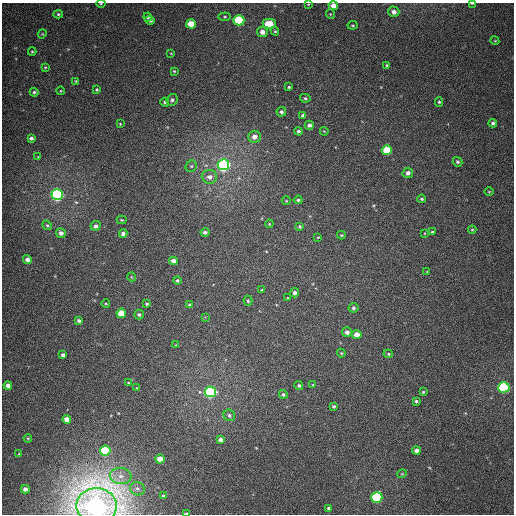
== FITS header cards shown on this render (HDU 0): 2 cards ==
NAXIS1  =                  512
NAXIS2  =                  512

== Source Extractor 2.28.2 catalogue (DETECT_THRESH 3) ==
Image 512 x 512 px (HDU 0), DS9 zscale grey, 1 PNG px = 1 image px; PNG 516 x 516 px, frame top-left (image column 1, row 512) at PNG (2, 3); each listed source drawn as its Kron ellipse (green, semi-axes under 4 px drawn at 4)
Background 363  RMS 8.6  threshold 25.8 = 3 sigma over >= 5 px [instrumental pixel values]
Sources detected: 117; all 117 listed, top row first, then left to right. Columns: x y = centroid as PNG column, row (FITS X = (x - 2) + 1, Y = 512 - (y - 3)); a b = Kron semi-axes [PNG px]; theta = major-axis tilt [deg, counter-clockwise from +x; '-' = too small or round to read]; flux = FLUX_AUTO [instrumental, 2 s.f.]
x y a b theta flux
472 3 4 2 - 710
101 4 5 3 - 510
308 4 3 2 - 420
333 6 4 4 - 5500
394 12 5 5 - 3100
58 14 5 4 - 830
330 14 5 3 - 480
148 17 4 4 - 1100
224 17 6 4 6 730
150 20 5 4 - 1400
239 20 5 5 - 46000
191 24 5 4 - 12000
269 24 6 5 - 13000
353 25 5 3 - 630
275 31 4 3 - 660
262 32 5 5 - 3600
42 34 4 3 - 490
495 41 4 3 - 460
32 51 4 4 - 560
171 53 4 2 - 370
387 65 4 3 - 750
45 67 4 3 - 590
174 71 3 3 - 540
76 81 3 3 - 530
289 87 4 3 - 790
97 90 4 4 - 760
61 91 4 3 - 450
34 92 4 4 - 990
305 98 5 4 - 930
172 100 6 5 - 1300
165 102 4 4 - 1400
439 102 5 4 - 880
281 112 5 4 - 1500
303 115 4 4 - 1200
493 123 4 4 - 1300
120 124 3 3 - 440
309 125 4 4 - 1900
298 131 4 4 - 1200
324 131 4 3 - 500
254 137 6 6 - 4200
31 138 4 3 - 1600
387 150 5 5 - 17000
38 157 3 3 - 420
457 162 5 4 - 1200
223 165 5 5 - 200000
191 166 6 5 - 1000
408 173 5 5 - 2400
209 177 7 7 - 3200
489 192 5 3 - 480
57 195 5 5 - 140000
422 199 4 3 - 790
298 200 4 3 - 860
286 201 4 4 - 500
122 220 5 4 - 670
269 224 4 3 - 490
47 225 5 4 - 750
96 226 5 4 - 1900
300 226 4 4 - 960
472 230 4 4 - 580
205 232 4 4 - 1400
432 232 3 3 - 640
61 233 5 5 - 2800
425 233 4 2 - 350
123 234 4 4 - 2600
341 235 4 3 - 590
318 237 4 2 - 400
27 260 4 4 - 2500
173 261 4 4 - 4000
427 272 4 3 - 410
132 277 4 3 - 390
177 280 4 4 - 960
262 290 4 3 - 480
295 293 4 4 - 1800
288 298 3 2 - 470
248 301 5 4 - 820
106 304 4 3 - 490
147 304 4 3 - 840
189 305 3 3 - 700
353 308 5 5 - 1200
121 313 5 4 - 13000
139 315 5 4 - 1200
205 317 4 4 - 420
79 321 4 3 - 1400
347 332 5 5 - 2200
357 335 5 4 - 6100
176 345 3 3 - 390
341 353 4 4 - 490
388 354 5 4 - 770
63 355 4 4 - 1900
128 383 3 2 - 530
299 385 4 4 - 1100
313 385 4 2 - 430
8 386 4 4 - 3000
504 387 5 5 - 91000
137 388 4 3 - 530
210 392 5 5 - 120000
423 392 3 3 - 680
283 394 4 4 - 1100
416 401 4 4 - 1100
334 406 4 3 - 900
229 415 6 5 - 1200
67 419 4 4 - 4600
28 438 4 3 - 510
221 440 4 4 - 2400
416 450 4 4 - 2600
105 451 5 5 - 34000
19 454 4 4 - 450
160 459 4 4 - 7400
402 474 5 3 - 470
121 476 10 8 -5 4100
25 489 4 4 - 3000
137 489 7 6 - 1900
163 496 4 3 - 860
377 497 5 5 - 64000
97 506 20 17 -2 770000
329 508 4 3 - 1400
186 514 4 2 - 1100
At the frame edge (FLAGS 8, measured only in part): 6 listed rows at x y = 472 3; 101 4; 308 4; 333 6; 97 506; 186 514